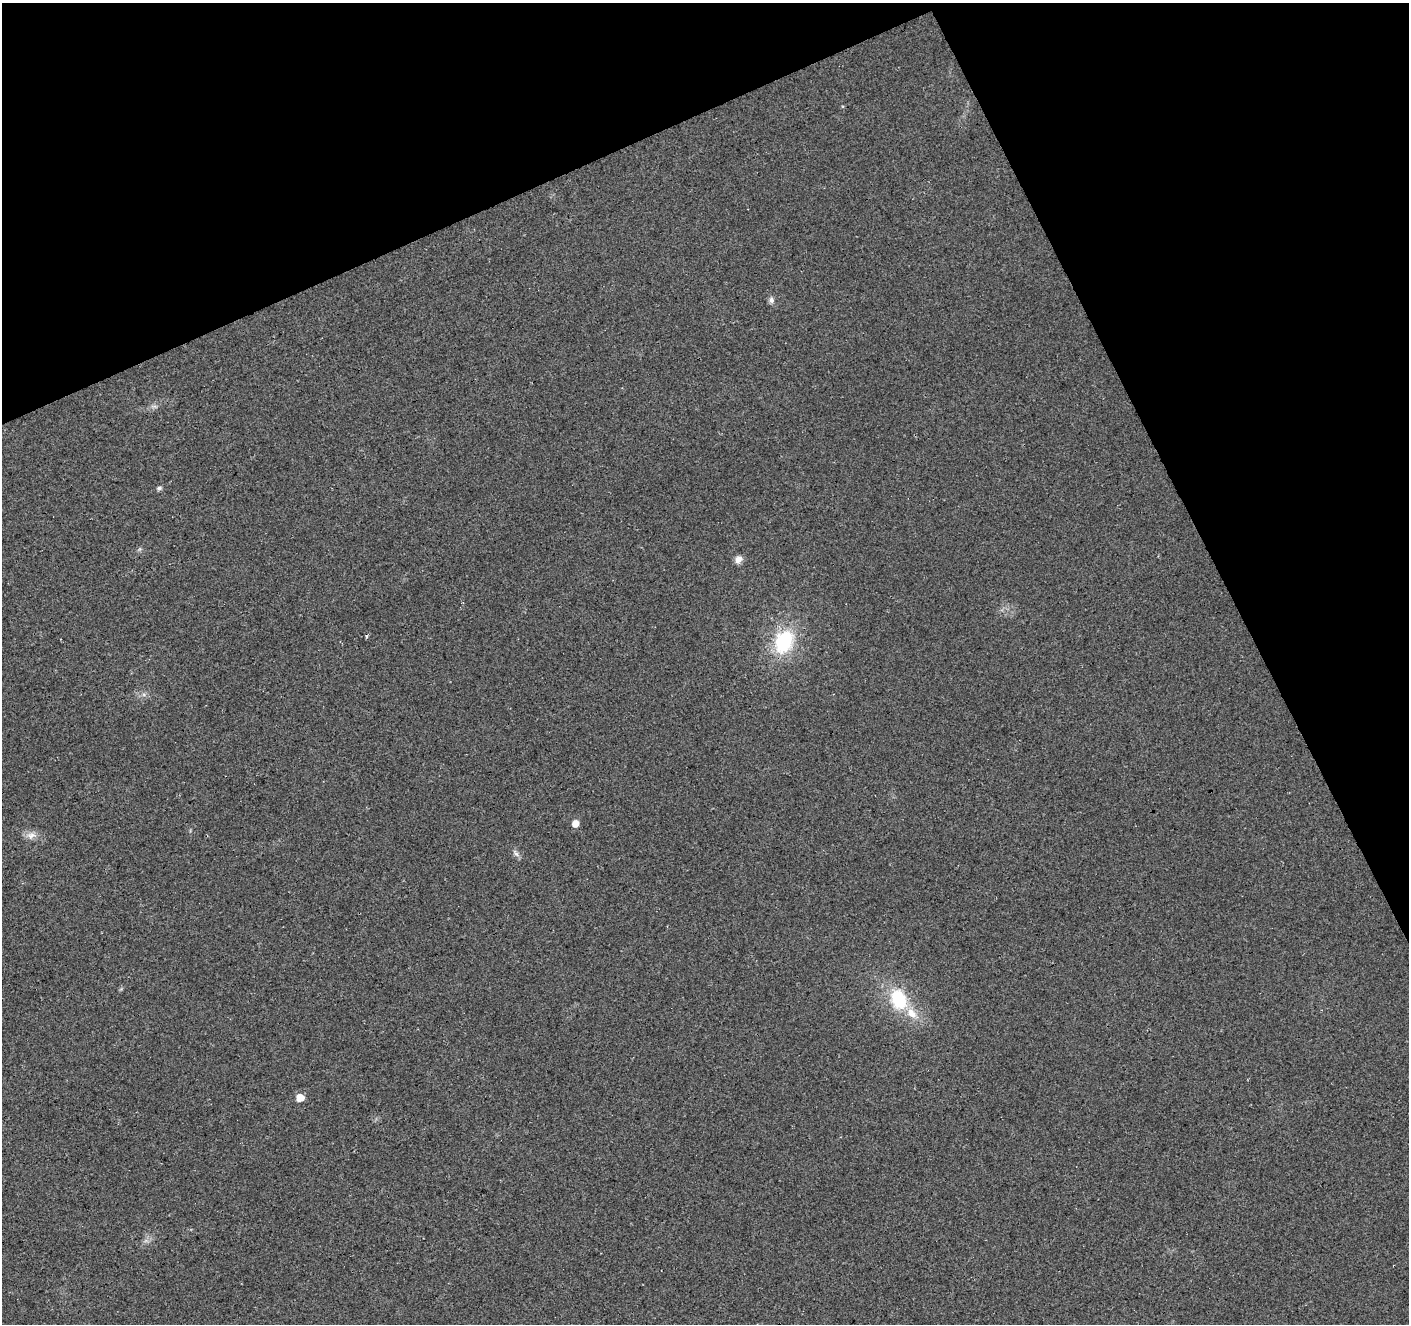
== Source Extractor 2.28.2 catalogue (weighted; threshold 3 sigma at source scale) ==
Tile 3 of 4 x 4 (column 3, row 1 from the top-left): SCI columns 2872-4278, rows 4140-5461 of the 5739 x 5578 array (HDU 1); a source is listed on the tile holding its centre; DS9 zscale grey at full resolution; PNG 1411 x 1326 px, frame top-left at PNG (2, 3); no overlay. Shown black and unused: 23% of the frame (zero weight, under 3 of 4 exposures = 5% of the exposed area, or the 3 px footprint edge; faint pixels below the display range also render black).
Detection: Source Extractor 2.28.2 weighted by HDU 2 'WHT'; one run over the whole footprint, this tile lists its part. Background 0.041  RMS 0.0074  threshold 0.0333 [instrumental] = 3 sigma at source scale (4.5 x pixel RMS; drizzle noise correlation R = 1.50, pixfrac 1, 0.0396/0.0396 arcsec/px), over >= 5 px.
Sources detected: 13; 1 cosmic-ray / hot-pixel residue — not listed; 1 inside a brighter listed object's ellipse — not listed separately; the other 11 listed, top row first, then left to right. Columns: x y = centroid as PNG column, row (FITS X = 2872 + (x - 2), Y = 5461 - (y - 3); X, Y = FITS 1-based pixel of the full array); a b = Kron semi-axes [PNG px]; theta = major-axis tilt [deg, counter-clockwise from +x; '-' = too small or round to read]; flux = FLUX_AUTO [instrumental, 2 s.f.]
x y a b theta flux
771 300 8 7 - 2.6
154 406 7 4 -18 1.5
159 488 6 5 - 2
738 559 10 8 41 4.5
784 642 27 20 65 50
575 823 6 5 - 8.2
31 835 13 10 32 5.2
515 853 13 4 -53 2.4
898 999 28 20 -69 36
300 1097 6 5 - 13
146 1241 7 4 -18 1.6